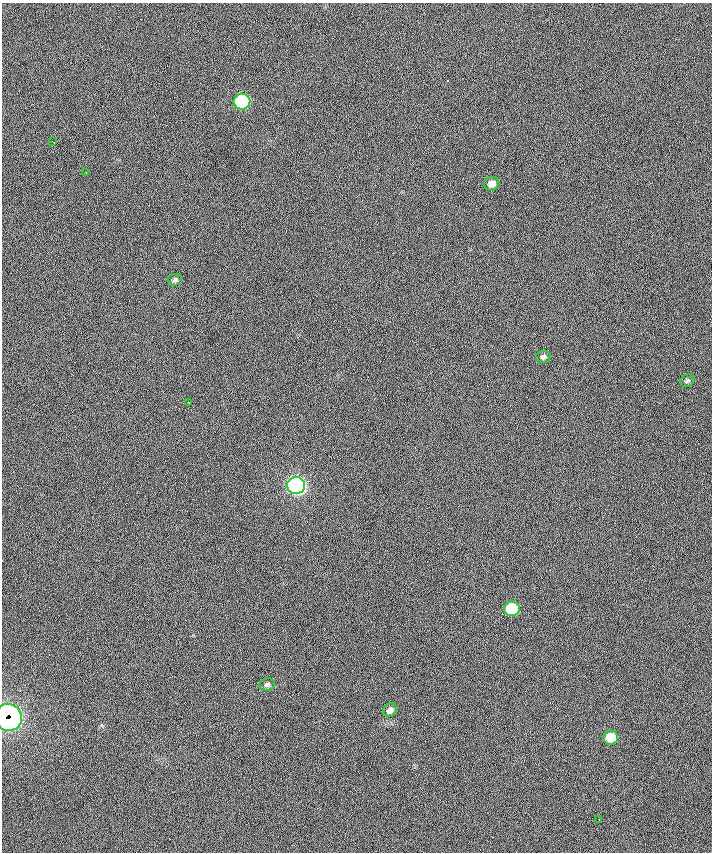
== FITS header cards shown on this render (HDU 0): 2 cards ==
NAXIS1  =                  710 /
NAXIS2  =                  850 /

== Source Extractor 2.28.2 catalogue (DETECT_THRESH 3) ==
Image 710 x 850 px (HDU 0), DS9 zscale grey, 1 PNG px = 1 image px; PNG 714 x 854 px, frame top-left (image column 1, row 850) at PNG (2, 3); each listed source drawn as its Kron ellipse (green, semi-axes under 4 px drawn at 4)
Background 0.259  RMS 23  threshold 68.9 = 3 sigma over >= 5 px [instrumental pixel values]
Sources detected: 15; all 15 listed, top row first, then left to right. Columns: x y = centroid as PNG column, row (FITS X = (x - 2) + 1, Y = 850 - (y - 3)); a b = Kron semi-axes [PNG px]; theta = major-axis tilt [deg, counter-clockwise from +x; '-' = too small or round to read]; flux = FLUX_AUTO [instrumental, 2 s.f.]
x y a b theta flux
242 102 8 8 - 160000
53 142 4 2 - 1200
86 173 2 2 - 1200
492 184 8 7 - 11000
175 280 7 5 20 3600
543 357 7 6 - 4100
687 381 7 6 - 3000
189 402 3 2 - 2000
296 486 9 8 - 500000
512 609 8 7 - 78000
267 685 8 6 13 4100
390 710 7 6 - 6900
8 717 14 13 - 590000
611 738 7 7 - 35000
599 820 2 2 - 1500
At the frame edge (FLAGS 8, measured only in part): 1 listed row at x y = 8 717